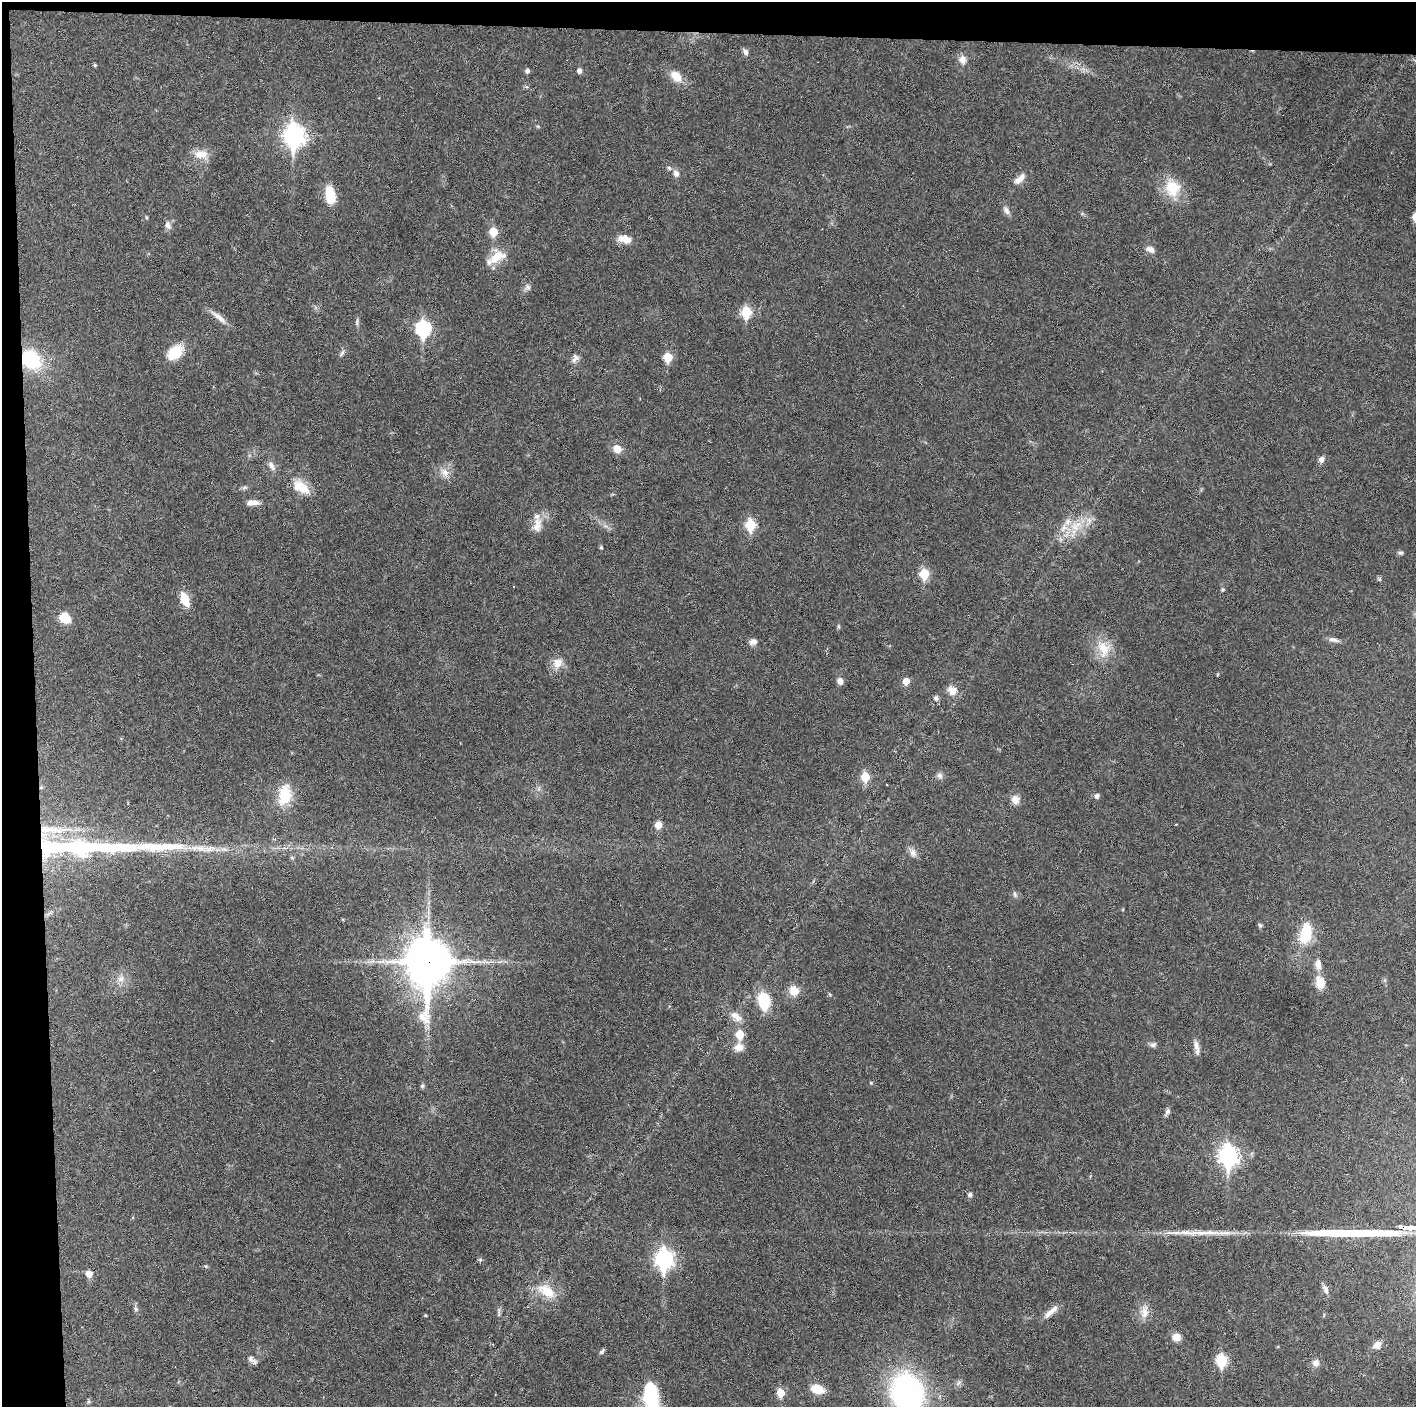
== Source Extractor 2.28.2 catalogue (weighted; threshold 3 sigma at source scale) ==
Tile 1 of 3 x 3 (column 1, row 1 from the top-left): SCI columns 1-1414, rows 2812-4216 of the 4242 x 4218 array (HDU 1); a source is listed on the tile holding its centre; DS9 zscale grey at full resolution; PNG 1418 x 1409 px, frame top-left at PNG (2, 2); no overlay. Shown black and unused: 5% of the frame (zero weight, under 3 of 6 exposures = <1% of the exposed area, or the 3 px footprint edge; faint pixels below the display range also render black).
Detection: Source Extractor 2.28.2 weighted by HDU 2 'WHT'; one run over the whole footprint, this tile lists its part. Background 0.0253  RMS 0.002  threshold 0.00821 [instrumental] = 3 sigma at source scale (4.09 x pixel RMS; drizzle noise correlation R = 1.36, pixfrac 0.8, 0.05/0.05 arcsec/px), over >= 5 px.
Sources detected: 118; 1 inside a brighter object's white glare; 3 long thin detections or spike segments (spike, bleed or trail) — not listed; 7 inside a brighter listed object's ellipse — not listed separately; the other 107 listed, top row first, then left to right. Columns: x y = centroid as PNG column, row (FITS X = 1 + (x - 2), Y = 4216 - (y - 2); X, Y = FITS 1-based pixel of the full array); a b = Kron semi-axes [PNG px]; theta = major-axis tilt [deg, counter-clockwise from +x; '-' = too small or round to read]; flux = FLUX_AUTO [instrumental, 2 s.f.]
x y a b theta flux
745 52 8 6 -57 0.7
962 60 12 10 -81 1.4
95 65 4 4 - 0.26
527 71 5 4 - 0.58
579 71 6 5 - 0.64
676 76 17 12 -45 2.5
527 87 6 4 -18 0.25
294 135 10 8 -87 96
201 154 18 11 -5 2.5
676 173 10 8 -71 0.86
1020 179 18 8 42 1.6
1172 188 24 21 -70 5.2
330 195 16 9 -78 5.4
1006 210 13 7 -59 0.84
168 225 11 8 -69 0.89
493 232 6 5 - 5
625 239 16 9 -12 2.2
1150 249 13 7 -26 0.96
497 257 22 15 48 3.7
527 287 9 8 - 0.67
746 312 6 6 - 11
219 317 27 7 -39 1.6
357 322 10 5 85 0.42
423 329 8 7 - 30
175 353 18 12 44 5.3
342 353 10 5 55 0.49
668 357 6 5 - 6.2
575 358 12 9 65 0.92
31 359 24 19 -41 9.6
617 449 9 8 - 2
1321 460 8 7 - 0.76
272 466 15 7 -57 0.97
445 472 14 10 -48 1.6
244 487 8 4 9 0.4
300 487 24 14 -32 3.7
254 502 11 7 -12 1.2
1089 520 8 6 -45 0.85
537 525 22 13 73 2.3
751 525 6 6 - 11
1075 527 14 9 -47 2.5
1064 528 13 9 65 1.9
601 547 5 4 - 0.26
1400 553 7 5 13 0.37
924 574 6 5 - 8.7
1379 579 7 4 -45 0.28
1223 590 6 5 - 0.27
185 599 14 8 -69 3.8
65 618 13 11 -31 2.9
838 626 7 4 83 0.26
1333 640 15 6 -13 0.88
753 642 10 8 13 0.91
1104 649 26 17 -76 4.3
557 663 15 13 54 2
840 681 7 6 - 1.1
906 681 5 5 - 2.2
952 690 13 10 -50 1.7
936 698 6 6 - 0.61
939 776 9 7 -45 0.63
865 777 6 5 - 5.7
41 787 5 5 - 0.3
285 795 24 14 78 5.8
1097 796 6 5 - 0.65
1015 800 12 10 -74 1.4
658 825 8 7 - 1.4
80 847 42 19 -18 25
913 853 14 8 -62 1
292 858 6 4 -20 0.23
1015 894 7 5 -70 0.44
49 913 12 3 31 0.48
1260 925 6 5 - 0.37
1306 933 24 13 77 6.6
428 962 19 14 89 660
1318 965 14 8 -83 1.5
121 979 12 8 14 1.3
1320 983 15 11 -76 2.5
794 991 11 10 - 2.7
764 1001 16 11 -82 7.7
736 1017 19 10 -37 1.8
740 1034 6 5 - 4.7
1153 1045 9 7 24 0.6
1196 1045 15 7 -78 1.1
739 1047 11 10 - 1.7
871 1083 5 4 - 0.19
422 1086 7 5 -70 0.34
1167 1112 10 5 65 0.61
1228 1156 9 8 - 81
970 1194 5 5 - 0.58
664 1259 9 7 89 69
480 1260 6 4 45 0.27
206 1266 5 5 - 0.24
89 1273 6 6 - 1.8
1326 1290 14 7 -69 0.79
547 1291 25 14 -33 4.4
136 1309 8 5 -61 0.46
499 1311 13 4 -84 0.48
1051 1312 22 6 42 1.5
1144 1312 19 10 88 1.9
1176 1337 9 8 - 1.8
1377 1345 11 8 41 1.2
602 1351 8 5 49 0.38
250 1358 9 7 -83 0.61
1222 1361 7 6 - 12
1316 1363 9 9 - 1
817 1389 15 9 -13 3.4
907 1392 26 21 -68 64
780 1393 5 5 - 4.5
651 1397 37 16 -87 15
Overlapping masked pixels (flux is a lower limit): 3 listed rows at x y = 31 359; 41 787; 428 962
Isophote crosses this tile's border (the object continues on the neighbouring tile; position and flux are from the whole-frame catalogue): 2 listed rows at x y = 907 1392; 651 1397